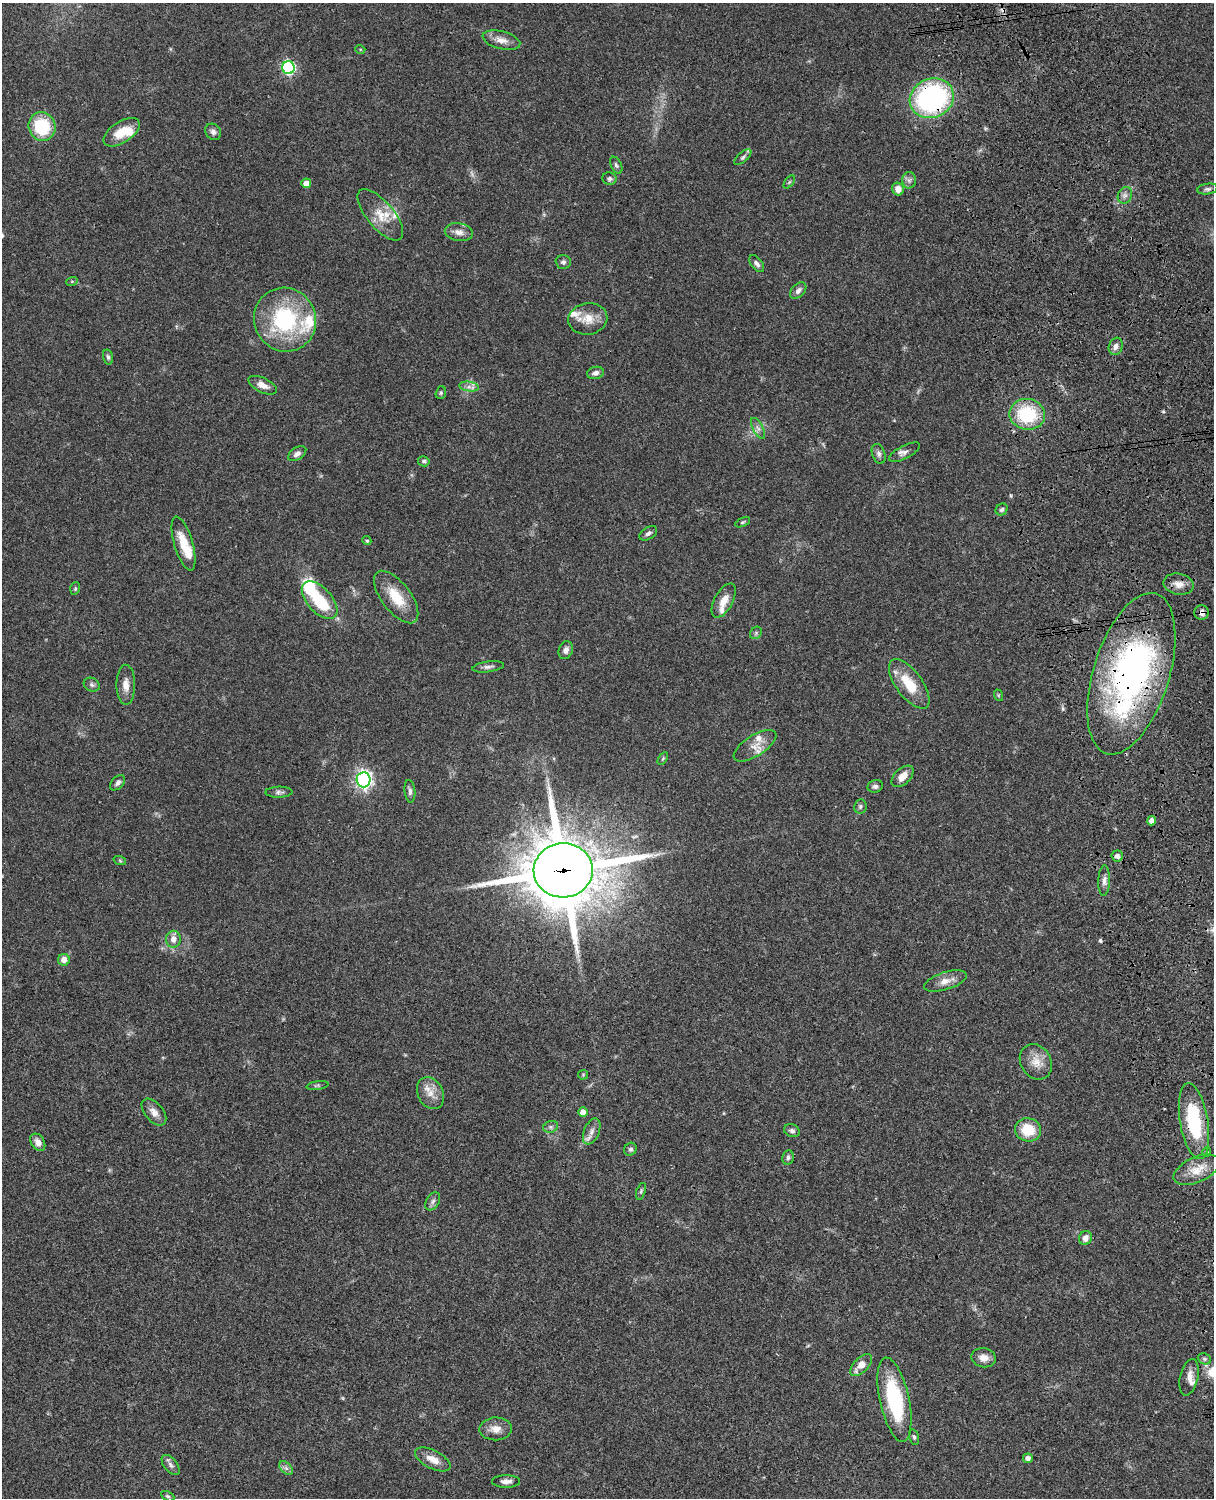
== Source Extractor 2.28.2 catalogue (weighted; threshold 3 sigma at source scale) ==
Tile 6 of 4 x 3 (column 2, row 2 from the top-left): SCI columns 1333-2544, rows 1772-3267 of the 5086 x 4926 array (HDU 1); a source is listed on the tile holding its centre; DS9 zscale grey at full resolution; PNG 1216 x 1500 px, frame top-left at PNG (2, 3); each listed source drawn as its Kron ellipse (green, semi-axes under 4 px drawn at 4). Shown black and unused: <1% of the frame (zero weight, under 3 of 4 exposures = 6% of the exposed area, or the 3 px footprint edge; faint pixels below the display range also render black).
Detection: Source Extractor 2.28.2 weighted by HDU 2 'WHT'; one run over the whole footprint, this tile lists its part. Background 0.0781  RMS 0.0059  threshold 0.0264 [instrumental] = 3 sigma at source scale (4.5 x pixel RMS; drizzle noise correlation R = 1.50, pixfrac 1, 0.05/0.05 arcsec/px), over >= 5 px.
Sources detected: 120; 1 too faint to see at this stretch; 1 inside a brighter object's white glare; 3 cosmic-ray / hot-pixel residue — neither listed nor drawn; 11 inside a brighter listed object's ellipse — not listed separately; the other 104 listed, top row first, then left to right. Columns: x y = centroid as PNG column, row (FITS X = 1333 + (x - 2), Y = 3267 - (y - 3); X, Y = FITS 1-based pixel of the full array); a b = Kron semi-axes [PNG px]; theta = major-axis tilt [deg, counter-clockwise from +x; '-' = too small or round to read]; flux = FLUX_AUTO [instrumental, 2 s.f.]
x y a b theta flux
501 40 19 9 -14 5.2
360 49 5 3 - 0.52
288 68 6 6 - 88
932 98 22 19 24 110
42 126 14 13 - 28
122 132 21 10 33 12
213 132 9 7 -53 2.3
743 157 10 5 40 1.4
616 165 9 5 -63 1.4
609 179 7 6 - 1.6
909 180 8 7 - 1.9
789 182 7 4 53 0.89
306 183 5 4 - 4.8
898 189 6 6 - 4
1208 189 10 5 8 1.5
1125 195 9 7 64 2.3
380 215 31 13 -50 11
459 232 14 9 -10 3.8
563 262 7 7 - 1.7
757 264 10 5 -52 2
72 281 6 4 18 0.68
798 291 10 6 46 2.3
588 319 19 15 9 9.1
285 320 32 30 -61 59
1116 346 9 7 71 2.8
108 357 7 5 -75 1.4
595 373 8 6 15 2.5
263 385 15 7 -26 4.3
469 387 10 4 -8 2.3
441 393 6 5 - 0.99
1027 414 18 15 -8 33
758 428 11 5 -61 2.1
905 452 17 6 28 2.7
297 454 10 6 34 2.6
879 454 10 6 -70 2
424 461 6 5 - 1.2
1002 510 6 5 - 1.3
743 522 8 4 27 0.84
648 533 10 6 32 1.8
367 541 4 4 - 0.98
184 544 28 9 -74 11
1179 584 15 10 -11 5.1
75 588 6 4 72 0.84
396 597 31 14 -53 16
320 600 23 12 -48 24
724 600 19 9 61 6.2
1202 613 7 7 - 2.6
756 633 7 5 47 1
566 650 9 7 70 2.8
488 667 16 5 7 2.3
1131 674 84 38 73 200
909 684 29 13 -53 17
92 685 8 6 -27 1.5
126 685 20 9 -90 5.3
998 695 6 4 -72 0.64
755 746 24 10 33 6.8
663 758 7 4 58 0.82
903 776 13 8 43 5.7
364 780 7 7 - 200
118 783 9 6 45 2
875 786 8 6 15 1.7
410 791 11 5 -83 2
279 792 13 5 1 1.9
860 806 7 6 - 1.3
1152 821 4 4 - 3.9
1117 856 5 5 - 2.5
120 861 6 4 -20 0.74
563 870 29 27 3 4400
1104 881 15 6 88 2.9
173 939 8 7 - 4.1
64 960 6 6 - 4.3
945 981 22 8 17 6
1036 1062 19 15 -58 7.7
583 1075 5 5 - 0.66
317 1086 11 4 8 1
431 1093 17 12 -62 7
154 1112 16 9 -50 4.4
583 1112 5 4 - 4.1
1194 1121 38 14 -80 43
551 1127 7 5 20 1.4
1028 1130 13 11 -10 15
592 1131 14 7 67 3.4
792 1131 8 6 -25 1.7
38 1142 9 6 -58 3.8
630 1149 7 6 - 1.5
1207 1152 5 4 - 0.95
788 1157 7 5 81 1.4
1197 1170 24 12 24 10
641 1191 9 4 72 1
433 1201 10 6 59 1.9
1085 1238 7 6 - 3.8
984 1358 12 9 -8 4.4
1204 1359 7 5 -22 1.3
861 1365 13 7 44 6.9
1189 1377 18 9 78 4.4
894 1400 43 14 -78 49
496 1429 16 11 2 5.9
914 1437 8 5 -74 1.1
1028 1458 5 5 - 2.8
433 1459 19 9 -27 6.2
171 1465 12 6 -51 2.2
286 1468 8 5 -45 1.7
506 1481 14 6 0 3.1
168 1496 7 4 -27 1
Overlapping masked pixels (flux is a lower limit): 5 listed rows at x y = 932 98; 1202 613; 1131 674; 563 870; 1194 1121